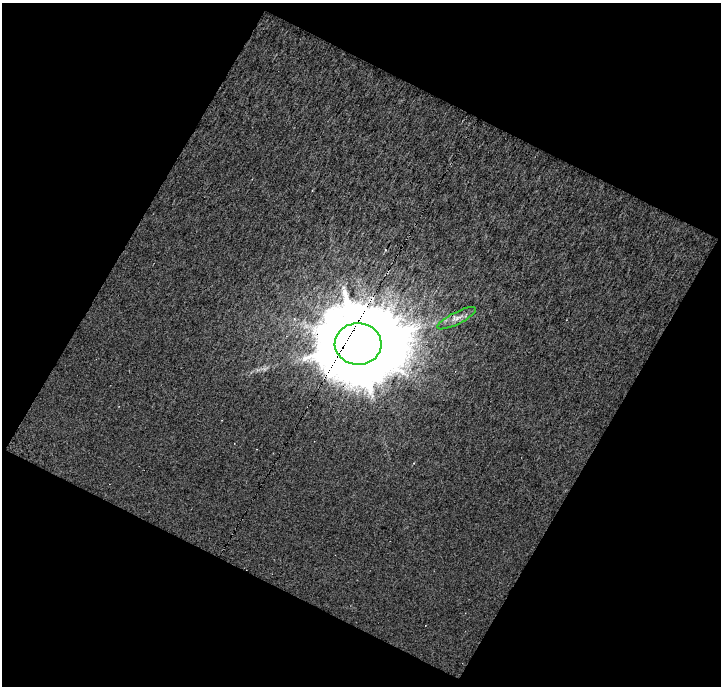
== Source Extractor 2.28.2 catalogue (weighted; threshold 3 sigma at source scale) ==
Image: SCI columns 1-719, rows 23-706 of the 719 x 730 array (HDU 1 of 3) = the unmasked area's bounding box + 8 px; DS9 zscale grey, full resolution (1 PNG px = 1 image px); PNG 723 x 688 px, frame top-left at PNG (2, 3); each listed source drawn as its Kron ellipse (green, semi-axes under 4 px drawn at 4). Shown black and unused: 47% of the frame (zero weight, under 8 of 16 exposures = <1% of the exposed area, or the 3 px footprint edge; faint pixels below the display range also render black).
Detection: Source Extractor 2.28.2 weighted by HDU 2 'WHT'. Background 0.666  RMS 1.4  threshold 5.6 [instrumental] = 3 sigma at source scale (4.09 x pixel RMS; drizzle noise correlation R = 1.36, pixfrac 0.8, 0.0396/0.0396 arcsec/px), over >= 5 px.
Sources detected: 3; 1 cosmic-ray / hot-pixel residue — neither listed nor drawn; the other 2 listed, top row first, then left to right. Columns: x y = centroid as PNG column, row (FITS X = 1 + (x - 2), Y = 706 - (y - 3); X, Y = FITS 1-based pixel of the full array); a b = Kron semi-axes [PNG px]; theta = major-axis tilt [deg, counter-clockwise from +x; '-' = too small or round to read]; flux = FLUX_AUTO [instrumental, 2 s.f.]
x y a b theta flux
457 318 21 6 27 9.0e+02
358 344 23 21 -1 2.7e+06
Overlapping masked pixels (flux is a lower limit): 1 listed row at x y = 358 344